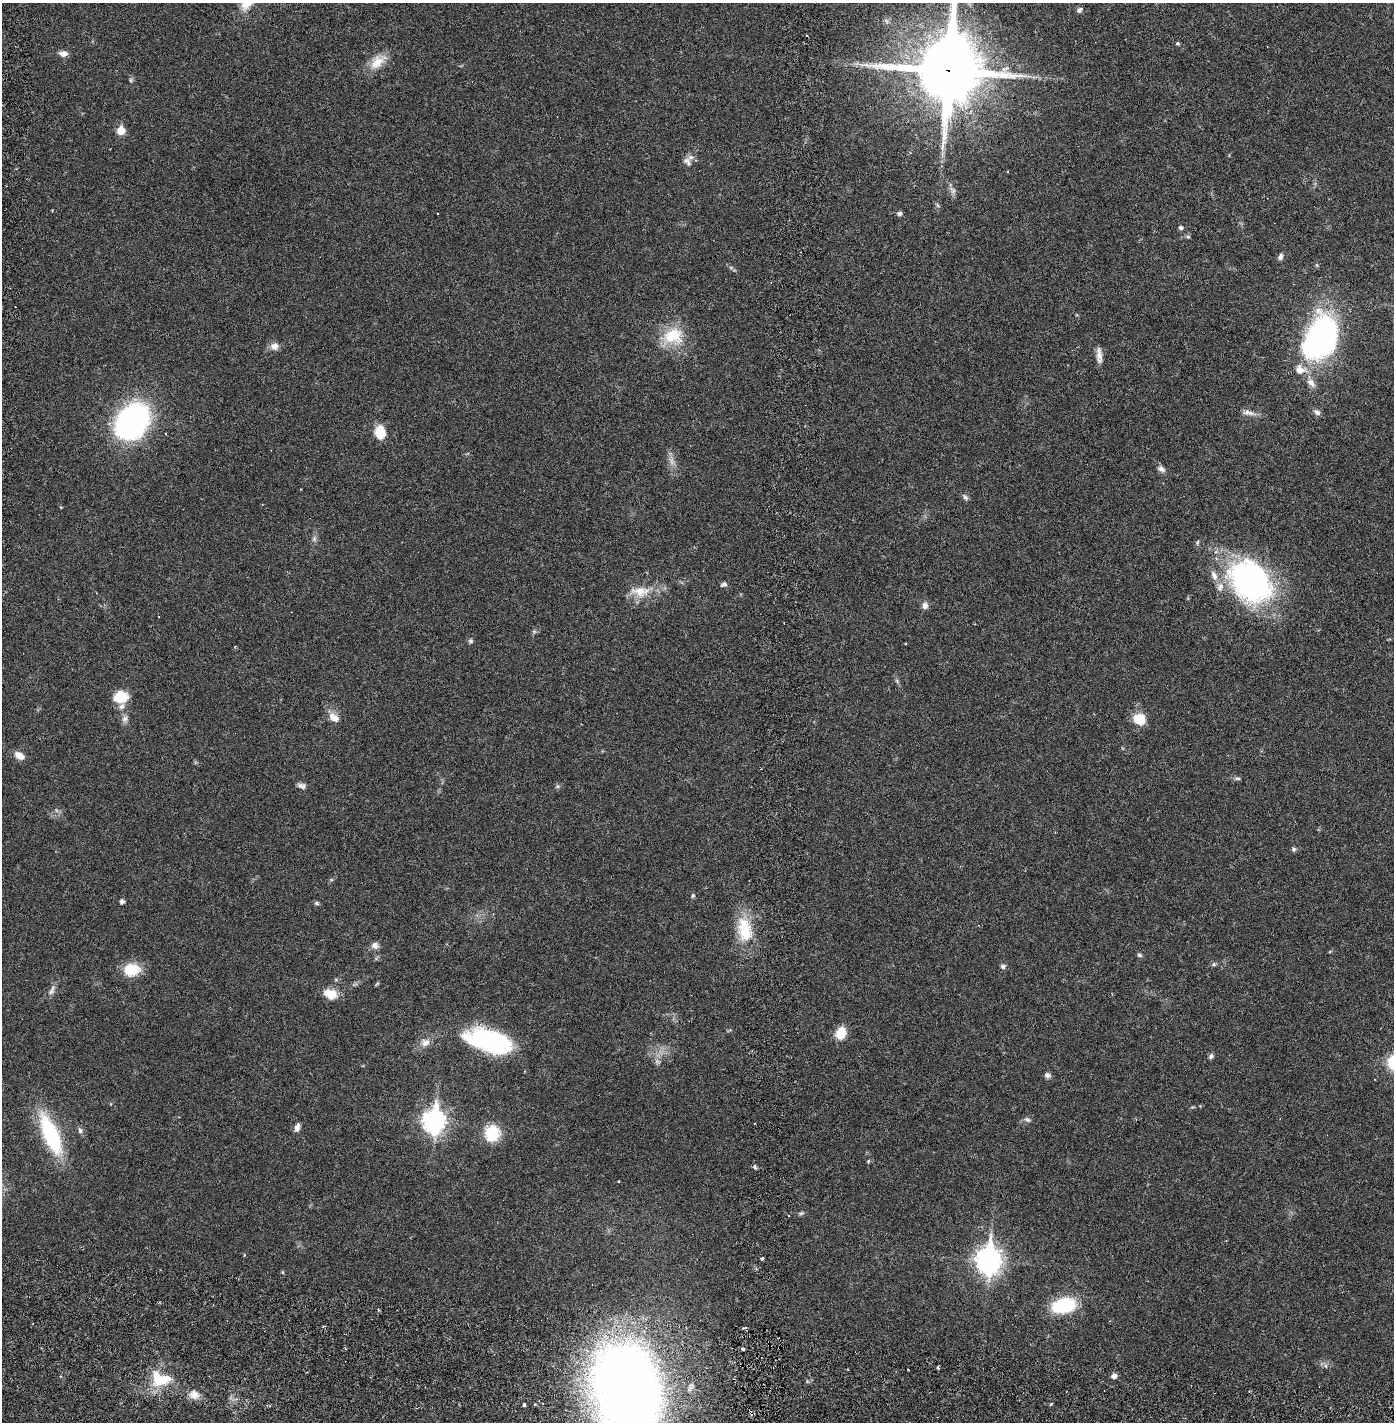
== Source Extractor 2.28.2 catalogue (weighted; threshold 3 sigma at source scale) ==
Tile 10 of 4 x 4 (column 2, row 3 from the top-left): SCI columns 1496-2887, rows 1509-2928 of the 5884 x 5855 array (HDU 1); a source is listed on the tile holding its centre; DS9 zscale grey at full resolution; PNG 1396 x 1424 px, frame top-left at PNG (2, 3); no overlay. Shown black and unused: <1% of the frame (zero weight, under 2 of 6 exposures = <1% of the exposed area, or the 3 px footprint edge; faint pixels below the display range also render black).
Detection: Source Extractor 2.28.2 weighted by HDU 2 'WHT'; one run over the whole footprint, this tile lists its part. Background 0.0208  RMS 0.0033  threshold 0.0134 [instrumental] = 3 sigma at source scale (4.09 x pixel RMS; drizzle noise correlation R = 1.36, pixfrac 0.8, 0.05/0.05 arcsec/px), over >= 5 px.
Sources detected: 92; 2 too faint to see at this stretch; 1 cosmic-ray / hot-pixel residue — not listed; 4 inside a brighter listed object's ellipse — not listed separately; the other 85 listed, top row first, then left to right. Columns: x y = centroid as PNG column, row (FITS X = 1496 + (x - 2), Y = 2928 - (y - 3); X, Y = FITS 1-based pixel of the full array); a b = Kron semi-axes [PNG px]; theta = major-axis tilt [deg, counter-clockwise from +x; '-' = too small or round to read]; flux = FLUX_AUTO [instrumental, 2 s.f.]
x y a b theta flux
1079 10 8 5 41 0.48
886 21 9 3 -46 0.36
1177 43 5 4 - 0.28
63 53 11 7 -6 0.98
377 62 25 13 39 3.4
948 70 24 21 85 1400
130 80 6 4 -89 0.3
121 130 6 5 - 4.2
687 161 13 9 -45 1.1
953 190 11 6 -51 0.74
899 213 5 5 - 0.61
1181 228 5 5 - 0.41
1188 236 6 4 -2 0.28
1280 257 8 6 66 0.58
673 336 27 20 9 7
1320 338 40 24 63 61
275 346 11 9 1 1.2
1099 355 20 6 -86 1.4
1311 383 15 7 -48 1.2
1317 412 10 7 -35 0.7
1248 413 17 7 -10 1.2
132 422 28 21 53 54
380 433 15 11 -84 3.5
165 434 3 2 - 0.23
1161 469 10 7 -41 0.8
965 497 10 6 -49 0.52
314 539 7 5 -48 0.41
1197 542 5 5 - 0.29
1251 581 48 38 -48 49
724 584 8 6 9 0.51
640 591 29 15 -4 4.1
925 605 9 7 -88 0.91
534 631 6 4 -19 0.28
471 641 6 6 - 0.39
897 681 7 4 -72 0.33
120 697 13 11 6 5.2
334 717 14 8 -38 1.9
125 719 10 8 72 0.85
1139 719 11 9 -30 4.7
19 756 11 7 -29 1.9
1237 778 9 5 -12 0.42
302 786 11 7 -16 0.73
558 786 7 4 -90 0.32
1294 849 6 5 - 0.41
693 895 6 5 - 0.29
122 902 4 4 - 0.7
317 903 6 5 - 0.36
744 929 35 17 -83 7.7
375 945 10 9 - 0.93
1139 955 6 5 - 0.4
1213 964 7 5 23 0.38
1003 966 8 6 28 0.48
132 970 19 14 7 4.7
51 991 17 6 61 0.96
330 994 16 11 -19 3
841 1033 14 10 64 3.5
489 1041 48 21 -16 26
425 1042 12 10 3 1.4
1211 1056 7 5 54 0.47
657 1061 8 6 -18 0.54
1047 1075 6 6 - 0.77
1027 1120 9 6 -29 0.51
434 1121 10 8 84 120
297 1127 11 6 74 0.85
80 1130 8 5 -77 0.56
51 1134 53 17 -67 16
492 1134 13 12 - 7.6
868 1161 5 4 - 0.22
755 1167 6 4 -60 0.34
801 1213 8 4 19 0.34
762 1258 3 3 - 0.64
988 1260 11 9 86 170
282 1273 5 4 - 0.27
1063 1305 25 14 12 12
323 1326 4 3 - 0.22
745 1327 3 2 - 0.65
345 1349 4 3 - 0.19
743 1349 3 3 - 2.1
1326 1366 6 4 -71 0.33
938 1368 4 3 - 0.26
1114 1376 5 5 - 1.1
161 1379 28 19 -8 6.8
628 1390 61 43 -78 300
194 1395 12 11 - 1.7
524 1405 3 3 - 0.78
Overlapping masked pixels (flux is a lower limit): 1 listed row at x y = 948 70
Isophote crosses this tile's border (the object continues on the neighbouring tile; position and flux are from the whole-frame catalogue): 2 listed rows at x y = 948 70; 628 1390